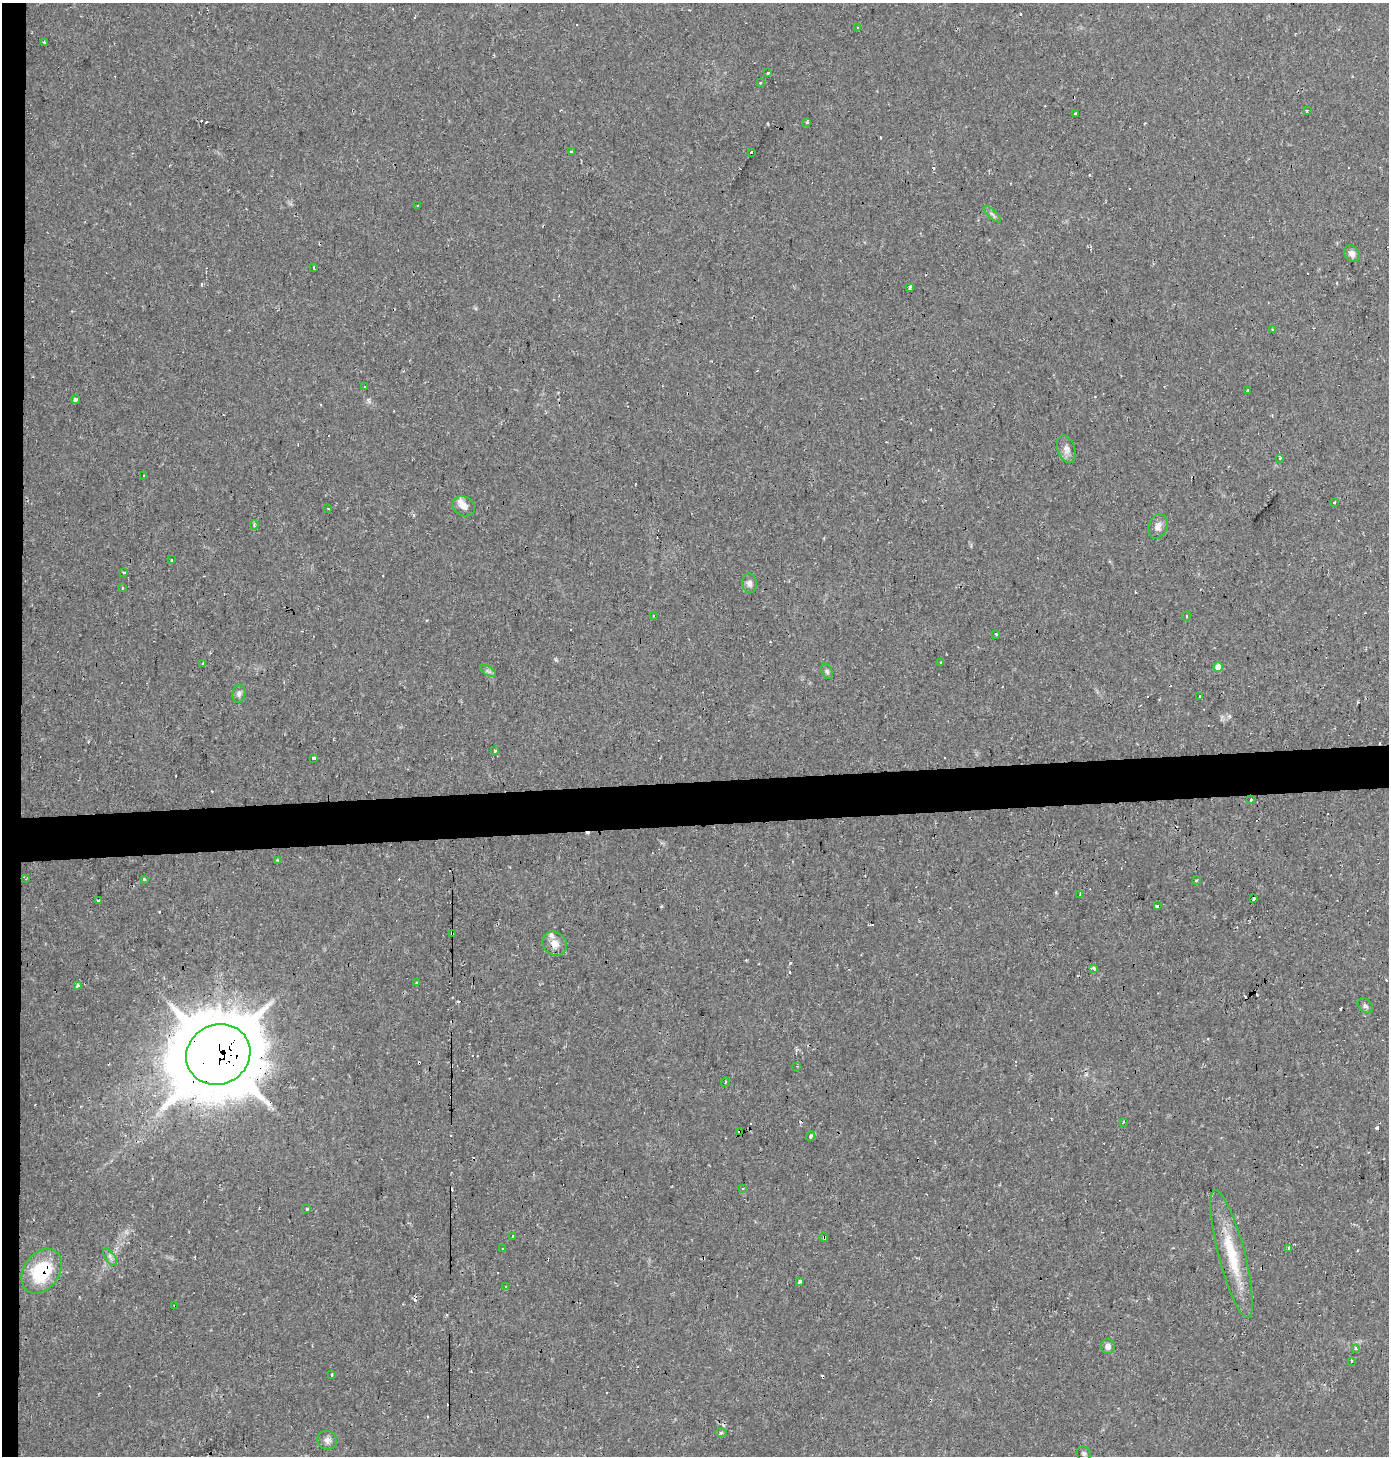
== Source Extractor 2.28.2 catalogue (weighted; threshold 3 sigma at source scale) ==
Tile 4 of 3 x 3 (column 1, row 2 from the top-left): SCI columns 8-1394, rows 1487-2940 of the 4170 x 4428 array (HDU 1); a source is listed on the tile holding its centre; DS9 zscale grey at full resolution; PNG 1391 x 1458 px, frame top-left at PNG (2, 3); each listed source drawn as its Kron ellipse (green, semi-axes under 4 px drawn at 4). Shown black and unused: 4% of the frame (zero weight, under 2 of 3 exposures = <1% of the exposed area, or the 3 px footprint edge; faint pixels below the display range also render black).
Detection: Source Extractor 2.28.2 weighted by HDU 2 'WHT'; one run over the whole footprint, this tile lists its part. Background 0.0306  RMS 0.0027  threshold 0.0123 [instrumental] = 3 sigma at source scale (4.5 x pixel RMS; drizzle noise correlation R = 1.50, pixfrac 1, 0.0396/0.0396 arcsec/px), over >= 5 px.
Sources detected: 144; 1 inside a brighter object's white glare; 59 cosmic-ray / hot-pixel residue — neither listed nor drawn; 2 inside a brighter listed object's ellipse — not listed separately; the other 82 listed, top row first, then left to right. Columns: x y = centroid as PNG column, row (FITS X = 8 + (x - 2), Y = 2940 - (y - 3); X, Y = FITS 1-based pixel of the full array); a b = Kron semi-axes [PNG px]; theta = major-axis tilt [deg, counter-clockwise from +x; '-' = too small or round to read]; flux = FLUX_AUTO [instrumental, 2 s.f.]
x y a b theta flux
858 27 2 2 - 0.33
44 42 3 3 - 0.53
768 73 4 3 - 1.5
760 83 4 3 - 0.35
1307 110 3 3 - 0.39
1075 114 3 3 - 1.9
806 123 3 3 - 2.8
571 152 3 3 - 0.78
751 152 3 3 - 2.1
417 205 3 2 - 0.29
992 214 11 4 -43 0.68
1352 254 9 7 -58 1.3
314 268 3 2 - 0.58
910 287 3 3 - 3.8
1273 329 3 3 - 0.29
364 387 3 3 - 0.47
1247 390 3 3 - 0.66
76 400 4 3 - 1.5
1066 449 14 8 -71 1.9
1280 458 3 3 - 0.48
144 475 3 3 - 0.4
1334 503 3 3 - 1.2
464 506 12 9 -25 1.8
328 508 3 3 - 0.21
254 525 5 4 - 0.5
1158 526 13 9 69 1.7
171 560 3 3 - 0.66
124 572 3 3 - 1.6
749 583 10 7 -83 1.3
122 588 3 2 - 0.4
653 616 3 2 - 0.35
1187 616 5 3 - 0.24
996 634 4 3 - 0.32
941 663 3 3 - 1.7
203 664 3 3 - 3.1
1218 667 5 4 - 4.2
488 671 9 3 -32 0.64
827 671 8 5 -63 0.57
239 694 9 6 80 0.89
1200 697 3 3 - 2.9
495 751 3 3 - 0.62
314 758 3 3 - 1.4
1251 800 3 3 - 2.6
277 860 4 4 - 0.26
26 879 3 3 - 0.34
144 879 3 3 - 0.26
1196 880 3 3 - 0.66
1080 895 3 2 - 0.67
1253 899 3 3 - 6.4
99 901 3 3 - 0.66
1158 906 3 3 - 7.1
452 933 4 3 - 1.5
555 944 13 11 -43 2.5
1093 969 3 3 - 2.6
417 983 3 2 - 0.27
77 986 4 3 - 2.4
1365 1006 8 6 -45 0.69
218 1054 33 29 26 2400
797 1066 3 3 - 0.24
725 1082 5 3 - 0.27
1123 1122 3 3 - 0.28
740 1132 4 3 - 13
811 1136 5 3 - 0.9
742 1188 3 3 - 1.2
307 1209 4 3 - 0.49
513 1236 3 3 - 1.4
824 1237 4 3 - 0.59
503 1249 2 2 - 0.25
1289 1249 4 3 - 2.7
1232 1254 66 13 -75 13
110 1257 10 5 -55 0.87
42 1271 24 17 55 18
800 1282 3 3 - 0.63
505 1287 4 2 - 0.24
175 1306 3 2 - 0.22
1108 1346 7 7 - 1.3
1355 1349 4 4 - 0.73
1351 1361 3 3 - 3.7
332 1375 4 2 - 0.25
721 1433 6 4 0 0.41
327 1440 10 9 - 1.3
1084 1453 7 6 - 0.67
Overlapping masked pixels (flux is a lower limit): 8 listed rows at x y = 452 933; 555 944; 218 1054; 740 1132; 824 1237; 1232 1254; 42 1271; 175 1306